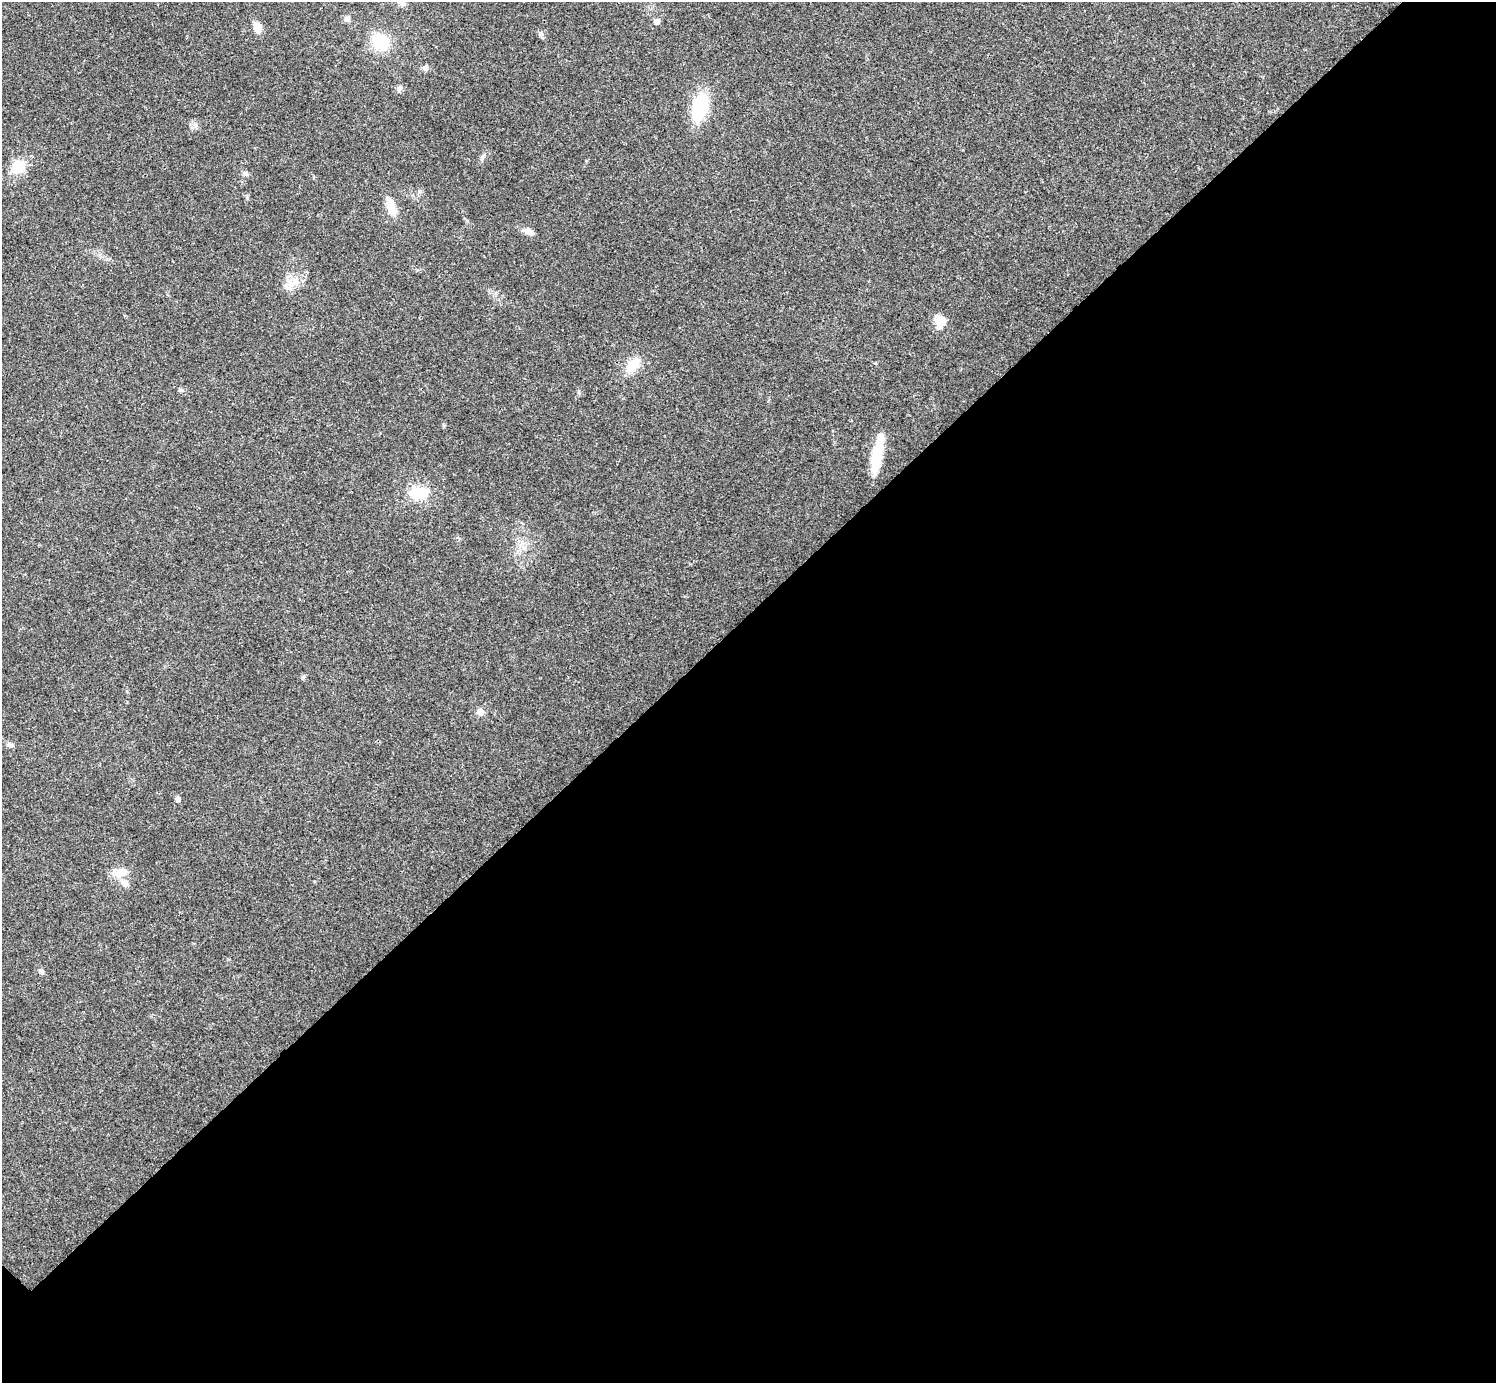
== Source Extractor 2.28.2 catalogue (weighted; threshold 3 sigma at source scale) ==
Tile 12 of 4 x 4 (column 4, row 3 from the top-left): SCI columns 4485-5978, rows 1541-2921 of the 5985 x 5985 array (HDU 1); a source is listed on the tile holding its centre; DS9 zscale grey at full resolution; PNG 1498 x 1385 px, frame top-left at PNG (2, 2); no overlay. Shown black and unused: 55% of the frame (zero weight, under 3 of 4 exposures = <1% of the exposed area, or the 3 px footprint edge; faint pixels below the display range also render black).
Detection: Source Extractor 2.28.2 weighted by HDU 2 'WHT'; one run over the whole footprint, this tile lists its part. Background 0.0196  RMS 0.004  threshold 0.0179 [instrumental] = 3 sigma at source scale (4.5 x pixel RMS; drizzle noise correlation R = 1.50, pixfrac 1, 0.05/0.05 arcsec/px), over >= 5 px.
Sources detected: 28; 1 inside a brighter listed object's ellipse — not listed separately; the other 27 listed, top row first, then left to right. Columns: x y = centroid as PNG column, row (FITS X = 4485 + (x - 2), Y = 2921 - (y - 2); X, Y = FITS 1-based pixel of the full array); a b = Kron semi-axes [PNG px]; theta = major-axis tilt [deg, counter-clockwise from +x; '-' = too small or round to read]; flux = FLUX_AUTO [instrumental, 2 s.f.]
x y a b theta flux
402 3 9 7 -45 1.4
347 19 8 6 13 1.3
657 21 6 6 - 1.7
257 27 10 7 -67 5.1
541 34 7 7 - 1.1
380 42 17 14 -44 16
425 68 8 7 - 1.3
399 88 8 6 74 1.1
700 107 22 13 77 25
483 157 10 5 55 1.2
18 166 16 13 33 8.3
245 173 7 6 - 0.91
391 207 23 10 -76 5.4
528 232 14 7 -21 2.4
295 281 13 9 75 3.7
943 321 19 11 20 3.5
633 366 20 13 47 7.6
180 390 7 5 6 0.77
877 454 39 9 78 16
418 493 15 11 0 14
303 677 6 5 - 0.79
480 712 9 8 - 2
10 745 10 6 -11 1.3
177 799 5 5 - 1.4
121 872 21 10 15 4.7
124 883 12 9 -48 2.5
41 972 7 6 - 0.91
Isophote crosses this tile's border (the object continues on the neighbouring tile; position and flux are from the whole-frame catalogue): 2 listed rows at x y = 402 3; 18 166
Unlisted compact peaks at least as high as the median listed source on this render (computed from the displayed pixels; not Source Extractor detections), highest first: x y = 419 192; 875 363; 444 425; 195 124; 579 393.